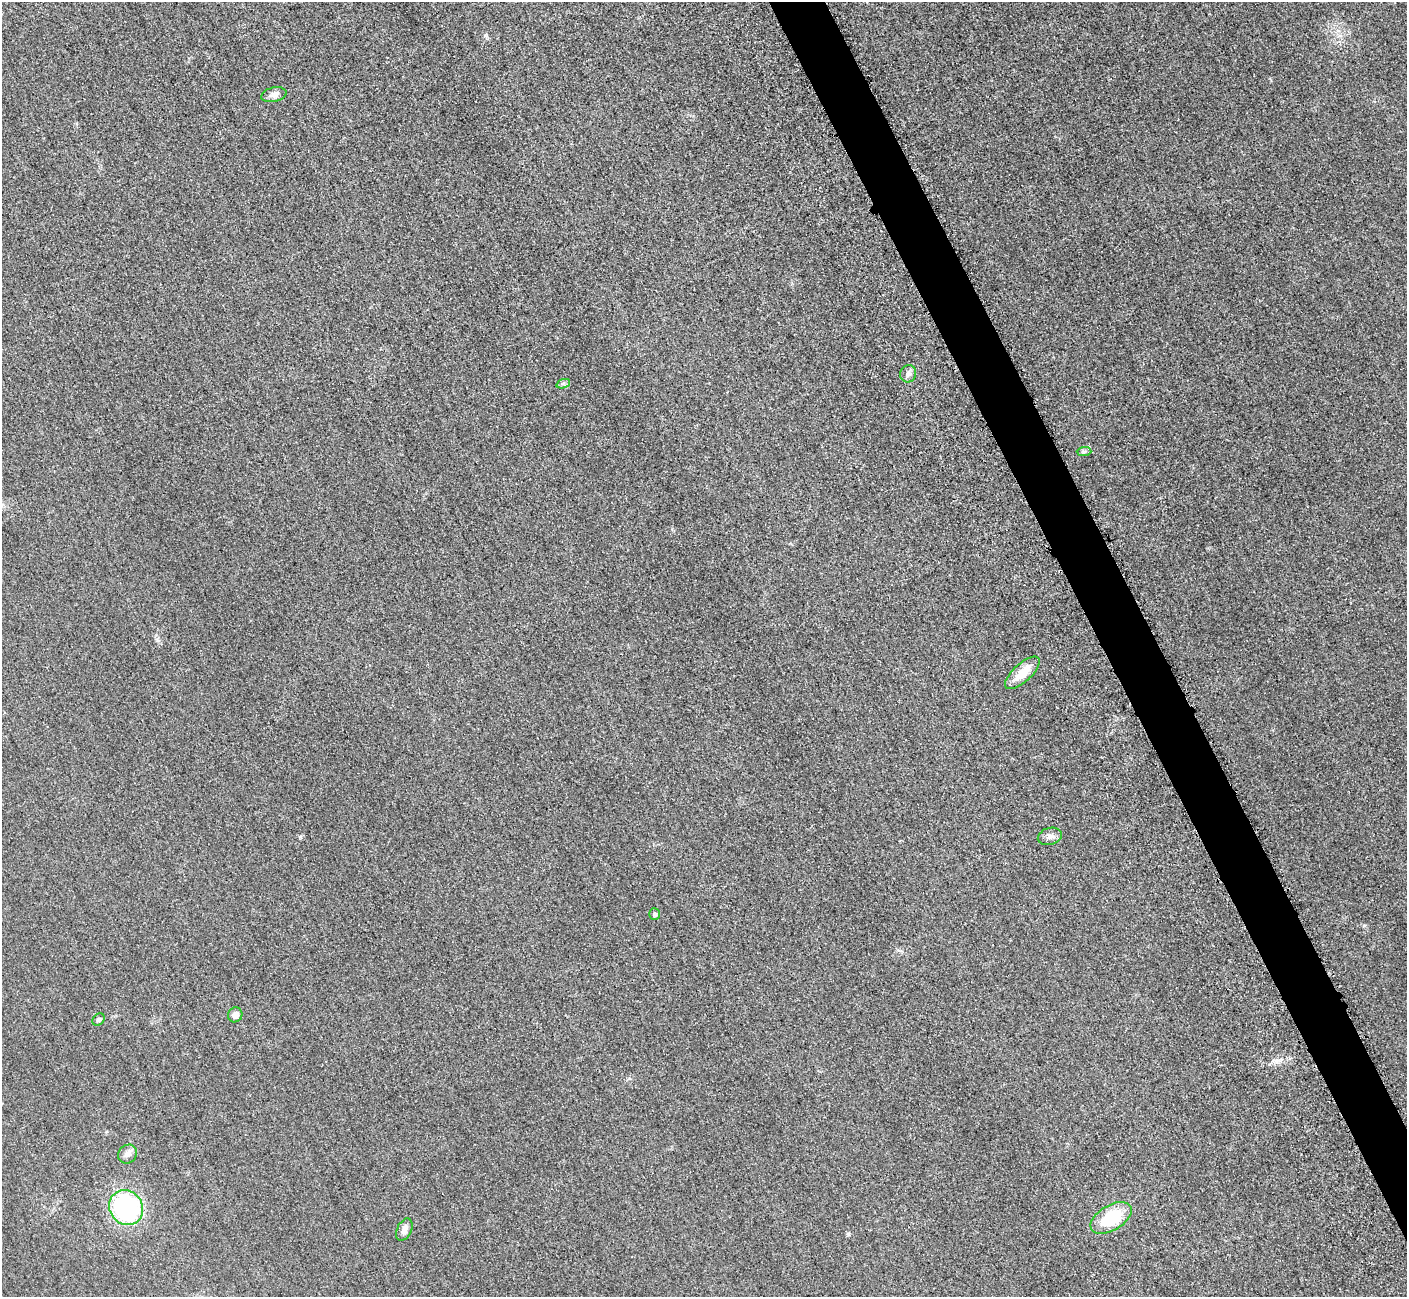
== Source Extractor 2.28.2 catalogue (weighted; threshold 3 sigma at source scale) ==
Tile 6 of 4 x 4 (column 2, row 2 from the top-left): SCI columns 1470-2874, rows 2784-4078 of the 5705 x 5671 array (HDU 1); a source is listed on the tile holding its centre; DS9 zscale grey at full resolution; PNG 1409 x 1299 px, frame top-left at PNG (2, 2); each listed source drawn as its Kron ellipse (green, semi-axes under 4 px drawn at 4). Shown black and unused: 4% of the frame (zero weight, under 3 of 5 exposures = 4% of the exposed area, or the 3 px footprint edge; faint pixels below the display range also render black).
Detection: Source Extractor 2.28.2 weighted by HDU 2 'WHT'; one run over the whole footprint, this tile lists its part. Background 0.0196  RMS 0.0051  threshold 0.0227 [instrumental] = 3 sigma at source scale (4.5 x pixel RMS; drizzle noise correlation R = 1.50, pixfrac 1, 0.05/0.05 arcsec/px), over >= 5 px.
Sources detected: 13; all 13 listed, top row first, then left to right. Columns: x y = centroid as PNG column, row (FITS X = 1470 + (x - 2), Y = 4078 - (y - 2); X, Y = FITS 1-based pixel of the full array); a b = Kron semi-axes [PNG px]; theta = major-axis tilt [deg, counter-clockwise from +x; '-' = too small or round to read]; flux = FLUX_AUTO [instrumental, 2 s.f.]
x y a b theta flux
274 95 13 7 12 2.7
908 374 9 8 - 2.1
563 384 7 4 19 1
1084 451 7 4 1 1
1022 673 22 9 42 9.7
1050 836 12 8 16 2.5
654 914 6 5 - 1.2
235 1015 7 7 - 2.9
99 1020 7 5 42 0.92
128 1154 10 8 41 2.3
126 1208 18 16 -54 68
1111 1218 23 12 31 23
404 1230 12 7 64 2.8
Unlisted compact peaks at least as high as the median listed source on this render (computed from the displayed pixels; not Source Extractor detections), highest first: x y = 300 837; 848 1234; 1364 925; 485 35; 157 640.